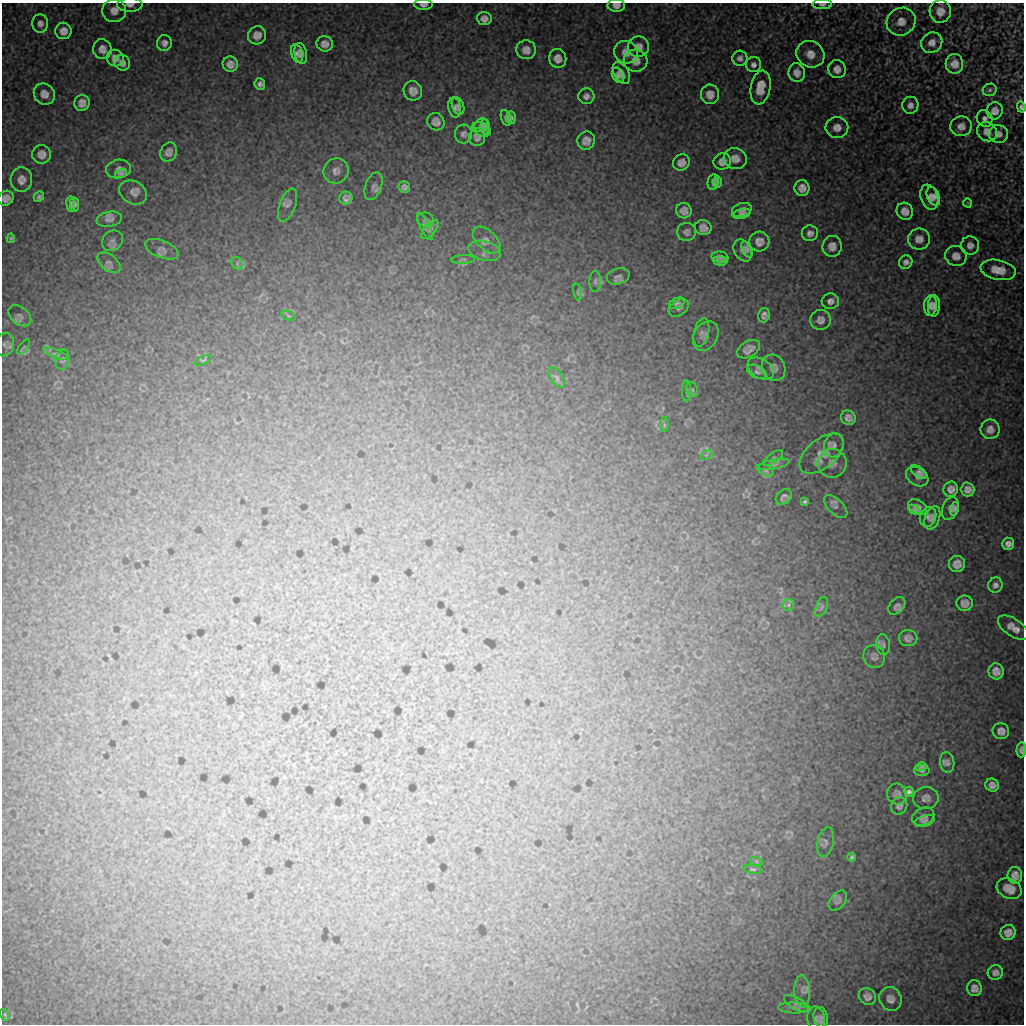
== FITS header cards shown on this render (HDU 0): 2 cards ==
NAXIS1  =                 1022 / length of data axis 1
NAXIS2  =                 1022 / length of data axis 2

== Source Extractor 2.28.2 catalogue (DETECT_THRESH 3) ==
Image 1022 x 1022 px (HDU 0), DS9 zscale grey, 1 PNG px = 1 image px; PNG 1026 x 1026 px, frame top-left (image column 1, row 1022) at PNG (2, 3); each listed source drawn as its Kron ellipse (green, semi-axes under 4 px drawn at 4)
Background 9190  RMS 48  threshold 145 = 3 sigma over >= 5 px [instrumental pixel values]
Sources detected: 205; all 205 listed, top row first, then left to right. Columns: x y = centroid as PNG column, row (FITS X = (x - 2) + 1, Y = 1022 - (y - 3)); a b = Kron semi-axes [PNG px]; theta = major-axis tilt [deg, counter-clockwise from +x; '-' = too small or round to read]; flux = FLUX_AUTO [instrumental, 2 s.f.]
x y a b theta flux
822 4 10 5 0 10000
130 5 13 7 0 17000
423 5 9 5 -2 11000
616 5 8 6 -1 18000
114 11 12 11 - 27000
940 11 11 10 - 28000
484 19 7 6 - 16000
901 22 15 13 35 36000
40 23 9 8 - 15000
63 31 8 8 - 22000
257 35 9 9 - 23000
164 43 8 7 - 15000
932 43 11 10 - 21000
325 44 8 7 - 19000
638 47 10 10 - 24000
102 49 10 9 - 21000
526 50 10 9 - 23000
626 52 12 11 - 29000
297 53 9 5 -74 13000
301 54 10 6 -78 15000
810 54 14 12 -33 37000
115 58 9 8 - 22000
558 58 9 8 - 23000
740 58 7 7 - 12000
636 61 12 11 - 28000
122 63 8 7 - 16000
230 64 7 7 - 20000
954 64 10 9 - 28000
753 65 7 7 - 14000
837 69 9 8 - 20000
621 73 12 7 -59 15000
797 73 9 8 - 22000
618 75 8 5 -63 12000
260 84 6 5 - 11000
760 88 17 9 80 46000
990 90 7 6 - 7100
413 91 10 9 - 24000
44 94 11 10 - 24000
710 94 10 9 - 23000
586 96 8 7 - 13000
82 103 8 7 - 20000
910 105 8 8 - 17000
458 106 9 6 -69 10000
1021 107 5 4 - 8400
455 108 10 6 -78 10000
995 111 8 8 - 20000
506 118 8 5 -71 10000
511 118 6 4 -72 8300
985 119 9 7 -56 12000
436 122 9 8 - 20000
481 125 7 6 - 6800
961 126 11 10 - 22000
486 127 7 4 -87 9800
837 128 11 10 - 24000
481 129 10 6 -24 10000
987 132 10 9 - 23000
463 134 9 8 - 13000
998 134 9 9 - 18000
477 137 9 8 - 16000
586 141 9 8 - 21000
169 152 10 8 59 17000
42 154 9 9 - 22000
735 158 11 10 - 25000
722 162 9 8 - 17000
681 163 8 7 - 18000
119 169 13 9 10 17000
336 171 13 12 - 22000
121 173 6 4 14 5000
21 180 12 11 - 23000
713 182 8 5 80 12000
717 182 6 3 89 7000
373 186 14 8 71 16000
404 187 6 5 - 10000
802 188 8 7 - 20000
133 192 14 11 -30 22000
933 196 10 6 -68 13000
39 197 6 4 44 6900
929 197 13 8 -71 22000
6 198 8 7 - 17000
346 198 6 6 - 12000
968 203 4 3 - 2300
71 204 8 4 -86 9200
74 204 7 4 -84 9700
287 205 17 8 69 14000
742 210 10 6 18 14000
684 211 8 7 - 18000
905 211 9 8 - 24000
742 214 9 5 15 7600
109 219 13 7 10 18000
425 220 8 7 - 7200
425 226 15 4 -64 8700
703 228 8 7 - 18000
430 230 11 5 47 9500
686 232 9 9 - 14000
810 233 8 7 - 14000
11 238 4 3 - 4600
919 239 11 10 - 25000
487 240 16 9 -43 18000
112 241 11 9 42 14000
759 242 10 10 - 23000
970 245 9 9 - 17000
832 246 10 9 - 23000
162 249 17 8 -21 16000
747 249 8 4 -65 10000
743 250 12 8 -62 15000
484 251 16 9 -14 18000
956 256 11 10 - 22000
720 257 8 5 -7 9600
463 259 12 3 3 5000
720 261 7 4 -4 8600
906 262 7 6 - 12000
109 263 13 8 -39 13000
237 263 7 5 -49 8400
998 270 18 10 -11 42000
618 276 11 8 17 12000
595 281 10 6 -90 9500
578 292 8 4 -78 4300
830 301 8 8 - 14000
677 303 8 5 25 6500
930 305 10 6 86 15000
934 306 10 6 87 15000
679 308 11 7 35 11000
764 315 7 6 - 13000
20 316 13 8 -40 13000
288 316 8 2 -21 3100
820 320 10 10 - 19000
701 332 14 7 77 15000
706 336 16 11 61 21000
4 345 12 9 78 11000
24 347 9 3 51 4600
749 349 12 8 30 24000
56 354 13 4 -22 13000
62 360 10 6 77 8500
203 360 9 3 23 3800
774 368 13 11 -65 21000
761 369 14 9 -33 17000
757 372 10 6 -26 9100
557 378 11 6 -59 9800
692 390 7 5 -68 8200
686 391 10 4 90 7300
848 418 7 7 - 15000
664 425 7 4 90 4600
990 429 10 9 - 23000
834 445 12 9 74 17000
822 454 26 14 39 48000
706 455 7 4 33 4900
773 458 11 5 35 7800
832 463 14 14 - 26000
774 464 16 5 12 11000
765 470 9 5 -30 6600
919 472 9 5 -36 11000
917 477 12 8 -32 14000
951 489 7 7 - 18000
968 489 7 7 - 16000
784 497 9 6 40 12000
805 501 3 3 - 5400
836 506 14 7 -44 12000
918 507 10 6 -32 14000
950 508 12 7 69 13000
954 509 7 3 77 8600
914 510 7 4 -31 8600
928 517 10 8 70 10000
932 518 12 7 69 14000
1008 544 6 6 - 14000
957 564 8 8 - 21000
995 585 8 7 - 12000
965 603 8 7 - 17000
788 605 6 5 - 6900
897 606 10 7 48 14000
822 607 10 5 69 8800
1013 628 17 8 -34 35000
908 638 9 8 - 16000
883 645 10 7 -84 9900
874 657 11 11 - 15000
996 671 8 7 - 22000
1001 731 8 8 - 18000
1021 750 7 4 87 12000
947 762 10 7 -80 14000
921 767 6 4 12 6900
922 770 7 5 -1 8800
992 785 7 6 - 15000
909 792 5 5 - 9200
897 794 10 10 - 16000
926 798 13 11 8 19000
899 806 9 8 - 12000
923 817 11 8 24 14000
925 821 10 5 19 8800
826 842 15 8 77 12000
851 857 4 4 - 6400
756 861 7 4 -19 5700
753 869 10 4 -9 6400
1015 875 8 7 - 21000
1009 889 13 9 -26 35000
838 901 11 7 52 14000
1008 933 8 7 - 22000
995 972 7 7 - 14000
974 988 8 7 - 19000
802 991 16 8 -87 16000
867 997 9 8 - 17000
890 999 12 11 - 21000
796 1003 14 6 -30 8800
794 1008 16 5 -2 9500
5 1015 6 4 -72 4300
821 1017 10 7 -79 11000
816 1018 12 8 -79 13000
At the frame edge (FLAGS 8, measured only in part): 7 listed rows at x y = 822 4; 130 5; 423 5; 616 5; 1021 107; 6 198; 1021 750